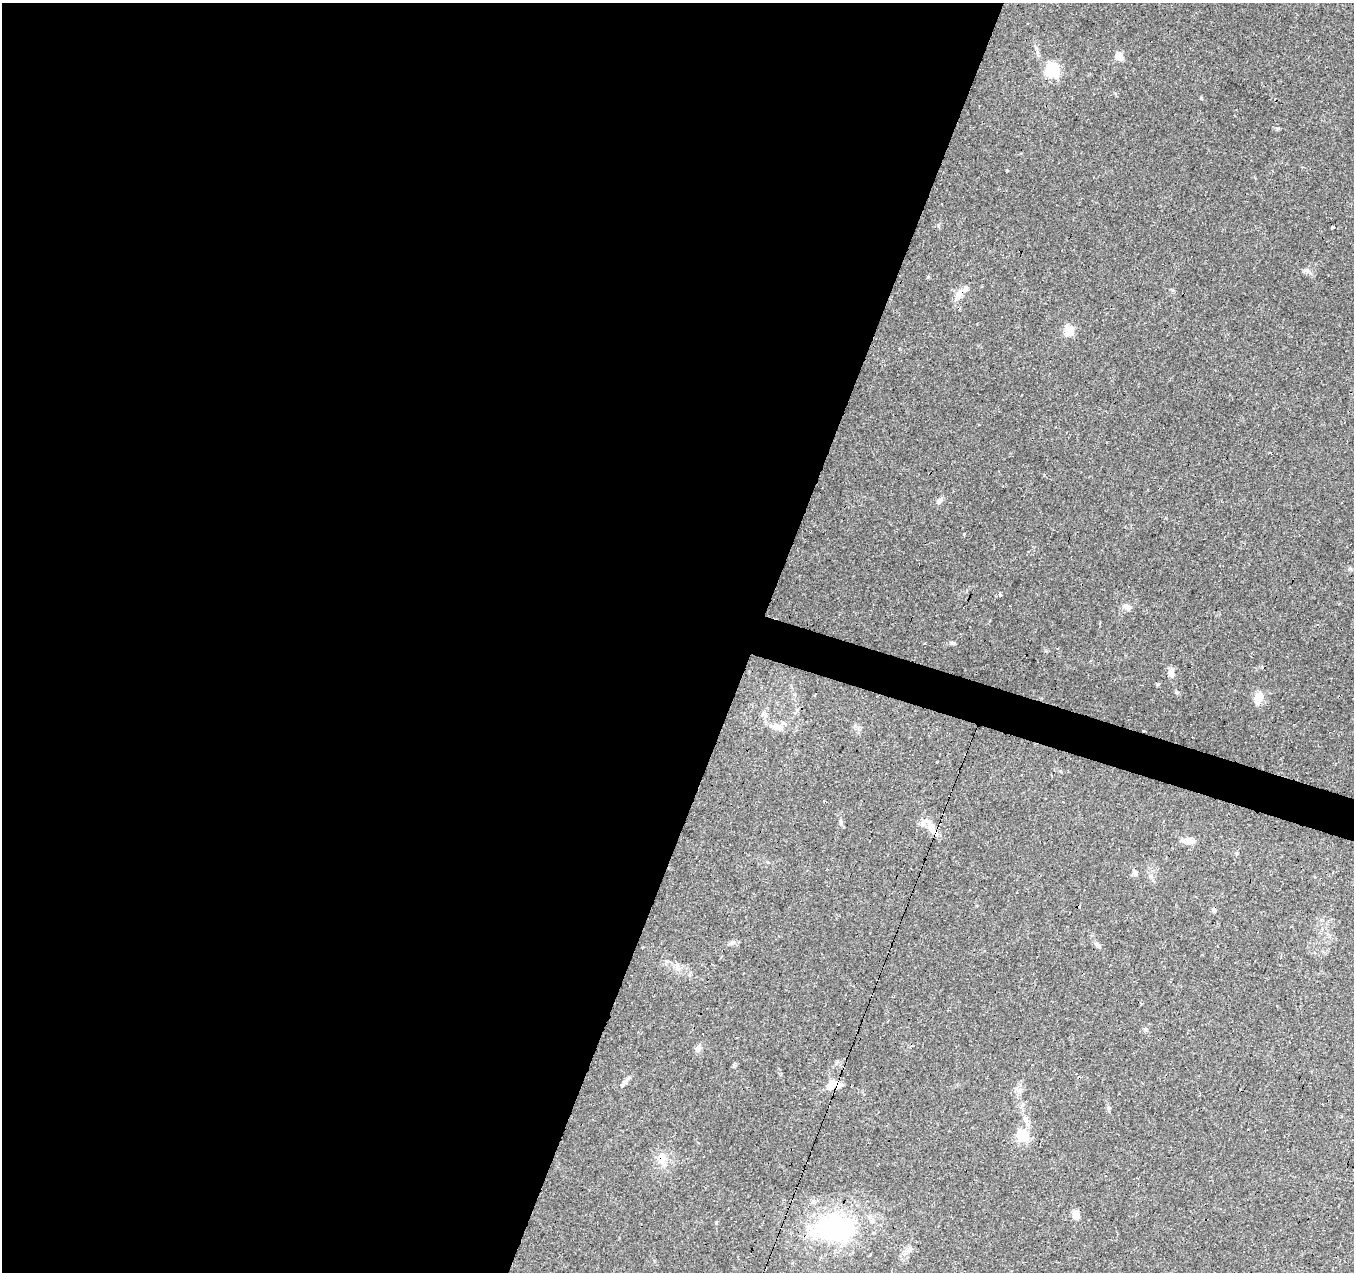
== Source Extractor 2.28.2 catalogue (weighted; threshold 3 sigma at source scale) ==
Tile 5 of 4 x 4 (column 1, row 2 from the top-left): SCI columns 1-1352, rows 2752-4021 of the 5415 x 5566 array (HDU 1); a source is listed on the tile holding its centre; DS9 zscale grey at full resolution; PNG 1356 x 1274 px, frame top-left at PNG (2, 3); no overlay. Shown black and unused: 57% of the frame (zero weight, under 2 of 3 exposures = <1% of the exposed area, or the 3 px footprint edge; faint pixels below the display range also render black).
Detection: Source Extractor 2.28.2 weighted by HDU 2 'WHT'; one run over the whole footprint, this tile lists its part. Background 0.0886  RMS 0.0067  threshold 0.0302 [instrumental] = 3 sigma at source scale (4.5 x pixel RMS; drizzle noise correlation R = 1.50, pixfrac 1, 0.0396/0.0396 arcsec/px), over >= 5 px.
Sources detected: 46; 11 cosmic-ray / hot-pixel residue — not listed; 4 inside a brighter listed object's ellipse — not listed separately; the other 31 listed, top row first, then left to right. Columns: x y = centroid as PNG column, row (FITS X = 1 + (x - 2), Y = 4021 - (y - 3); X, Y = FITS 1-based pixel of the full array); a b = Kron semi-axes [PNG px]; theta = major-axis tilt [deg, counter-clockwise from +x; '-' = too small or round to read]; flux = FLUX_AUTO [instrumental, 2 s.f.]
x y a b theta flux
1119 56 8 7 - 6.4
1053 70 6 6 - 94
1201 98 5 3 - 0.7
1306 270 9 6 -14 2
928 277 5 4 - 0.74
959 294 15 8 61 5.9
1069 331 5 5 - 35
939 501 7 7 - 2.8
1000 594 3 3 - 7.9
1127 607 11 8 -14 3.6
952 643 7 5 -19 1.1
1090 661 3 3 - 1
1171 673 11 8 -87 3.6
1259 697 13 8 68 9.4
777 727 18 8 -4 6
841 822 11 4 -90 1.4
931 828 16 8 -66 6.8
1189 841 17 7 -3 5.3
1135 872 12 4 -58 1.5
731 944 7 4 19 1.4
1097 945 8 6 -45 1.7
1145 1029 6 4 -19 0.95
698 1048 11 7 47 2.5
624 1082 9 3 44 1.8
829 1086 13 10 40 6
1026 1119 14 7 -71 4.1
1022 1136 6 6 - 62
663 1161 13 9 64 5.9
1076 1215 11 7 -76 5.5
834 1228 61 39 3 99
909 1250 7 6 - 2
Overlapping masked pixels (flux is a lower limit): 4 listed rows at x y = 959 294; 829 1086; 663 1161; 834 1228
Unlisted compact peaks at least as high as the median listed source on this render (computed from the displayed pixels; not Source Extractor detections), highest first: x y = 1278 128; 938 225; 1007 170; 716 1223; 836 1063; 1172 290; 1109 1108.